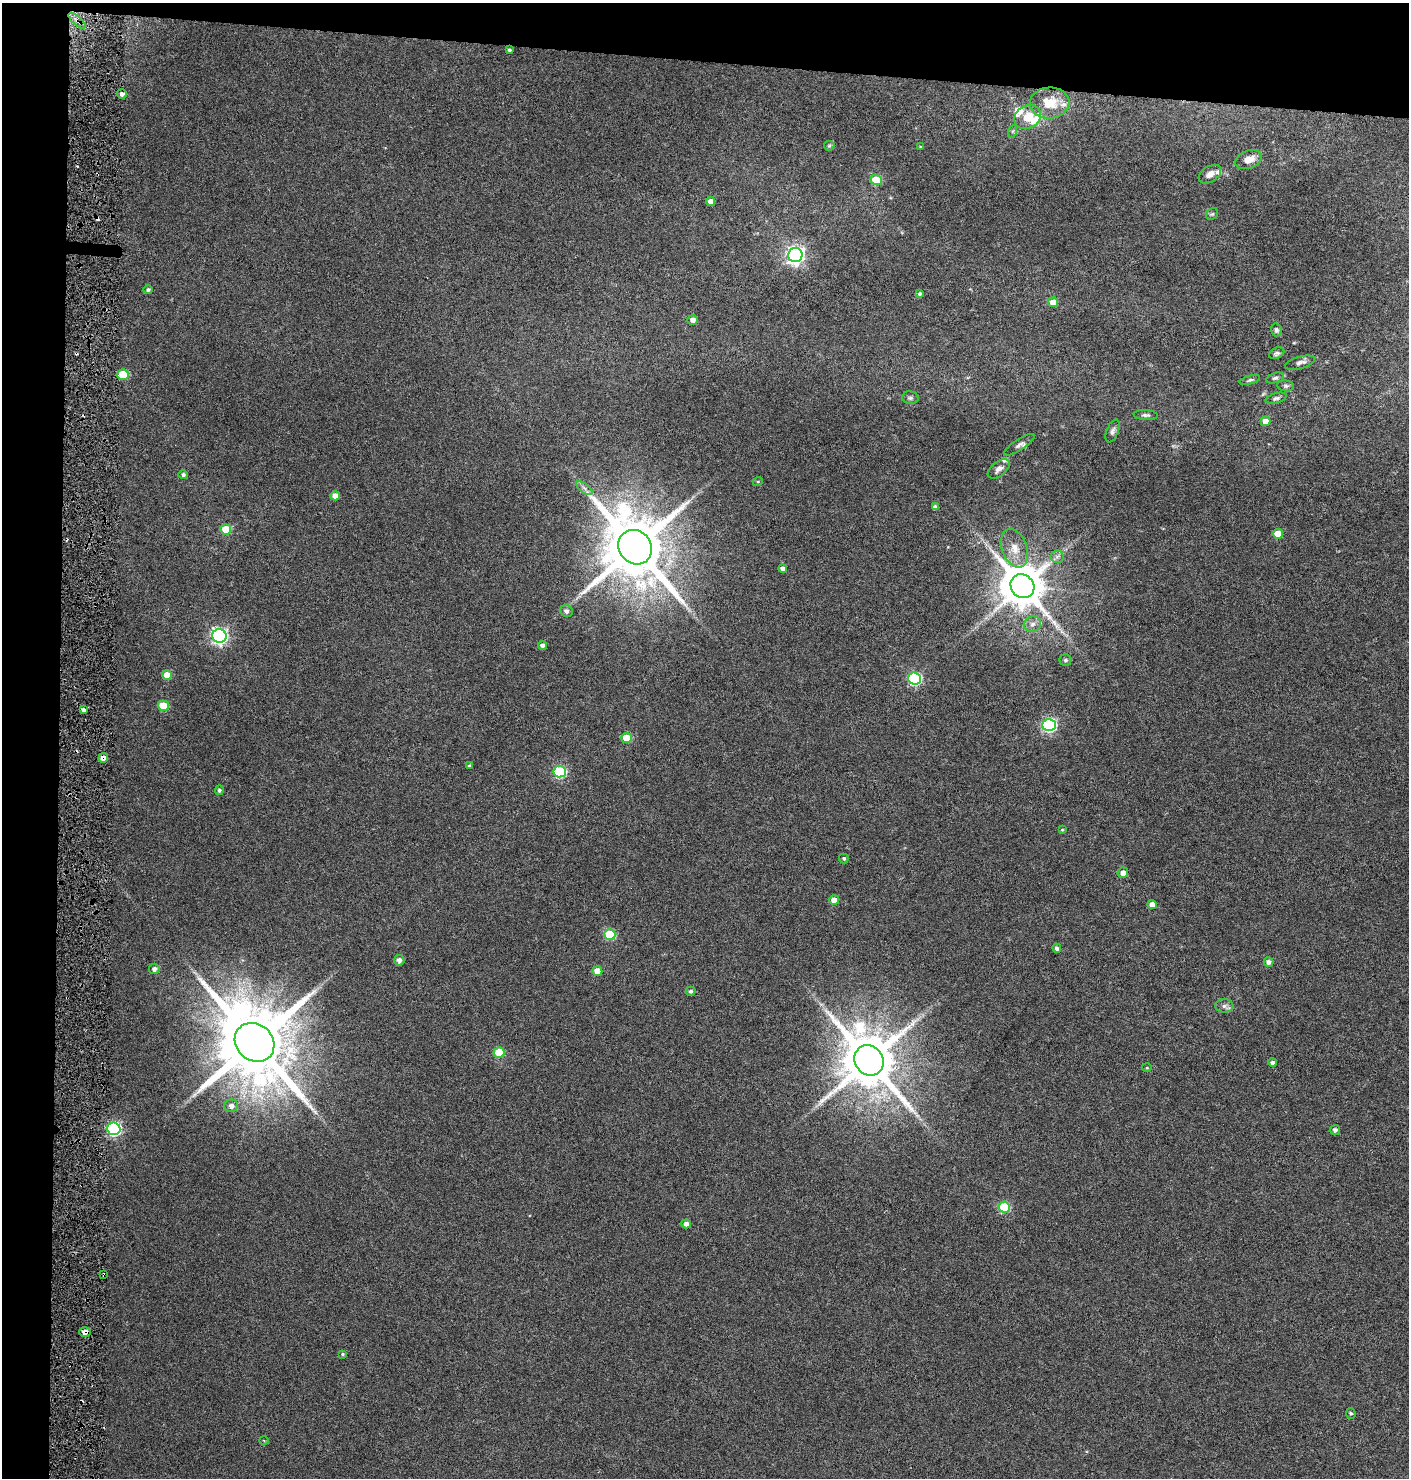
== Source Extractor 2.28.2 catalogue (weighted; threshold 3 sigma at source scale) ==
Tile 1 of 3 x 3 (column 1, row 1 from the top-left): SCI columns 228-1634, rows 2960-4435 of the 4727 x 4435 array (HDU 1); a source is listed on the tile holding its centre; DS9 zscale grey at full resolution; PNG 1411 x 1480 px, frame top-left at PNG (2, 3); each listed source drawn as its Kron ellipse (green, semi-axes under 4 px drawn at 4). Shown black and unused: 8% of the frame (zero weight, under 3 of 6 exposures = <1% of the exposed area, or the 3 px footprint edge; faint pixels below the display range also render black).
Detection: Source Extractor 2.28.2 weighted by HDU 2 'WHT'; one run over the whole footprint, this tile lists its part. Background 0.0339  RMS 0.0029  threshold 0.0119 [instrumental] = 3 sigma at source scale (4.09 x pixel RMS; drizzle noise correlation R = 1.36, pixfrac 0.8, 0.0396/0.0396 arcsec/px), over >= 5 px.
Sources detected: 96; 3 cosmic-ray / hot-pixel residue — neither listed nor drawn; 6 inside a brighter listed object's ellipse — not listed separately; the other 87 listed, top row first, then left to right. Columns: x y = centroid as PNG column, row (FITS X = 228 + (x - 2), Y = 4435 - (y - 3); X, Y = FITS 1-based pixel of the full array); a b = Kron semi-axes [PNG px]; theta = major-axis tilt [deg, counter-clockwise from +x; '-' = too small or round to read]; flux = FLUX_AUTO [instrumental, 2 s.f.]
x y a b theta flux
77 21 11 4 -42 1.2
509 50 3 3 - 0.5
122 94 5 4 - 0.82
1050 103 19 15 4 6.6
1027 117 14 11 28 4.2
1013 131 6 4 71 0.42
829 146 5 5 - 0.41
921 147 4 3 - 0.26
1249 159 14 9 21 3.2
1210 174 12 7 33 1.8
876 180 5 5 - 7.9
711 201 4 4 - 1.9
1212 214 6 5 - 0.43
795 255 7 7 - 110
148 290 5 4 - 0.6
920 294 4 3 - 0.46
1053 302 5 5 - 3.4
693 320 5 5 - 1.3
1276 330 6 5 - 0.72
1277 353 8 5 23 0.65
1300 363 15 6 16 1.2
123 374 5 5 - 10
1275 378 9 5 15 0.67
1250 380 10 4 14 0.53
1286 386 8 5 -9 0.58
910 398 8 6 -4 0.66
1276 398 11 5 15 0.67
1146 415 12 5 -4 0.73
1266 421 5 4 - 2.6
1113 431 12 6 67 0.91
1019 445 18 5 33 1
999 469 13 7 38 1.3
183 475 5 4 - 0.69
758 481 5 3 - 0.24
584 488 9 4 -36 0.83
335 496 5 4 - 1.7
935 507 4 4 - 0.83
226 529 5 5 - 8.2
1278 534 5 5 - 5.2
635 547 18 16 -52 2600
1014 548 20 12 -70 4.4
1057 557 7 6 - 0.79
783 568 4 4 - 1.1
1022 586 12 11 - 1200
566 611 6 6 - 0.9
1032 624 9 7 18 1.3
219 636 7 7 - 89
543 646 4 4 - 0.88
1065 660 6 6 - 0.63
167 675 5 5 - 3.8
914 679 6 6 - 37
163 706 5 5 - 7.9
83 710 4 3 - 1.4
1049 725 6 6 - 46
627 738 5 5 - 7.3
103 758 5 4 - 1.5
469 766 4 3 - 0.4
560 772 6 6 - 27
219 790 5 4 - 0.57
1062 830 4 3 - 0.24
844 858 5 5 - 0.48
1123 873 5 5 - 1.6
834 900 5 5 - 2.2
1152 904 4 4 - 2.1
610 934 5 5 - 15
1057 948 5 4 - 0.71
399 960 5 5 - 1.2
1268 962 5 4 - 0.99
154 969 5 5 - 1.1
597 971 5 4 - 3.8
690 991 5 4 - 0.64
1224 1006 9 6 -3 0.95
255 1042 21 18 -42 3900
499 1052 5 5 - 9
869 1060 16 14 -52 1900
1272 1062 4 4 - 0.79
1147 1068 5 3 - 0.26
231 1106 7 6 - 1.2
114 1129 6 6 - 58
1335 1130 5 5 - 0.79
1004 1207 5 5 - 15
686 1224 4 4 - 1.2
104 1275 3 2 - 0.39
85 1332 6 5 - 1.6
343 1354 4 3 - 0.36
1351 1413 5 5 - 0.45
264 1440 4 3 - 0.3
Overlapping masked pixels (flux is a lower limit): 4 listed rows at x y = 77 21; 103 758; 104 1275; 85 1332